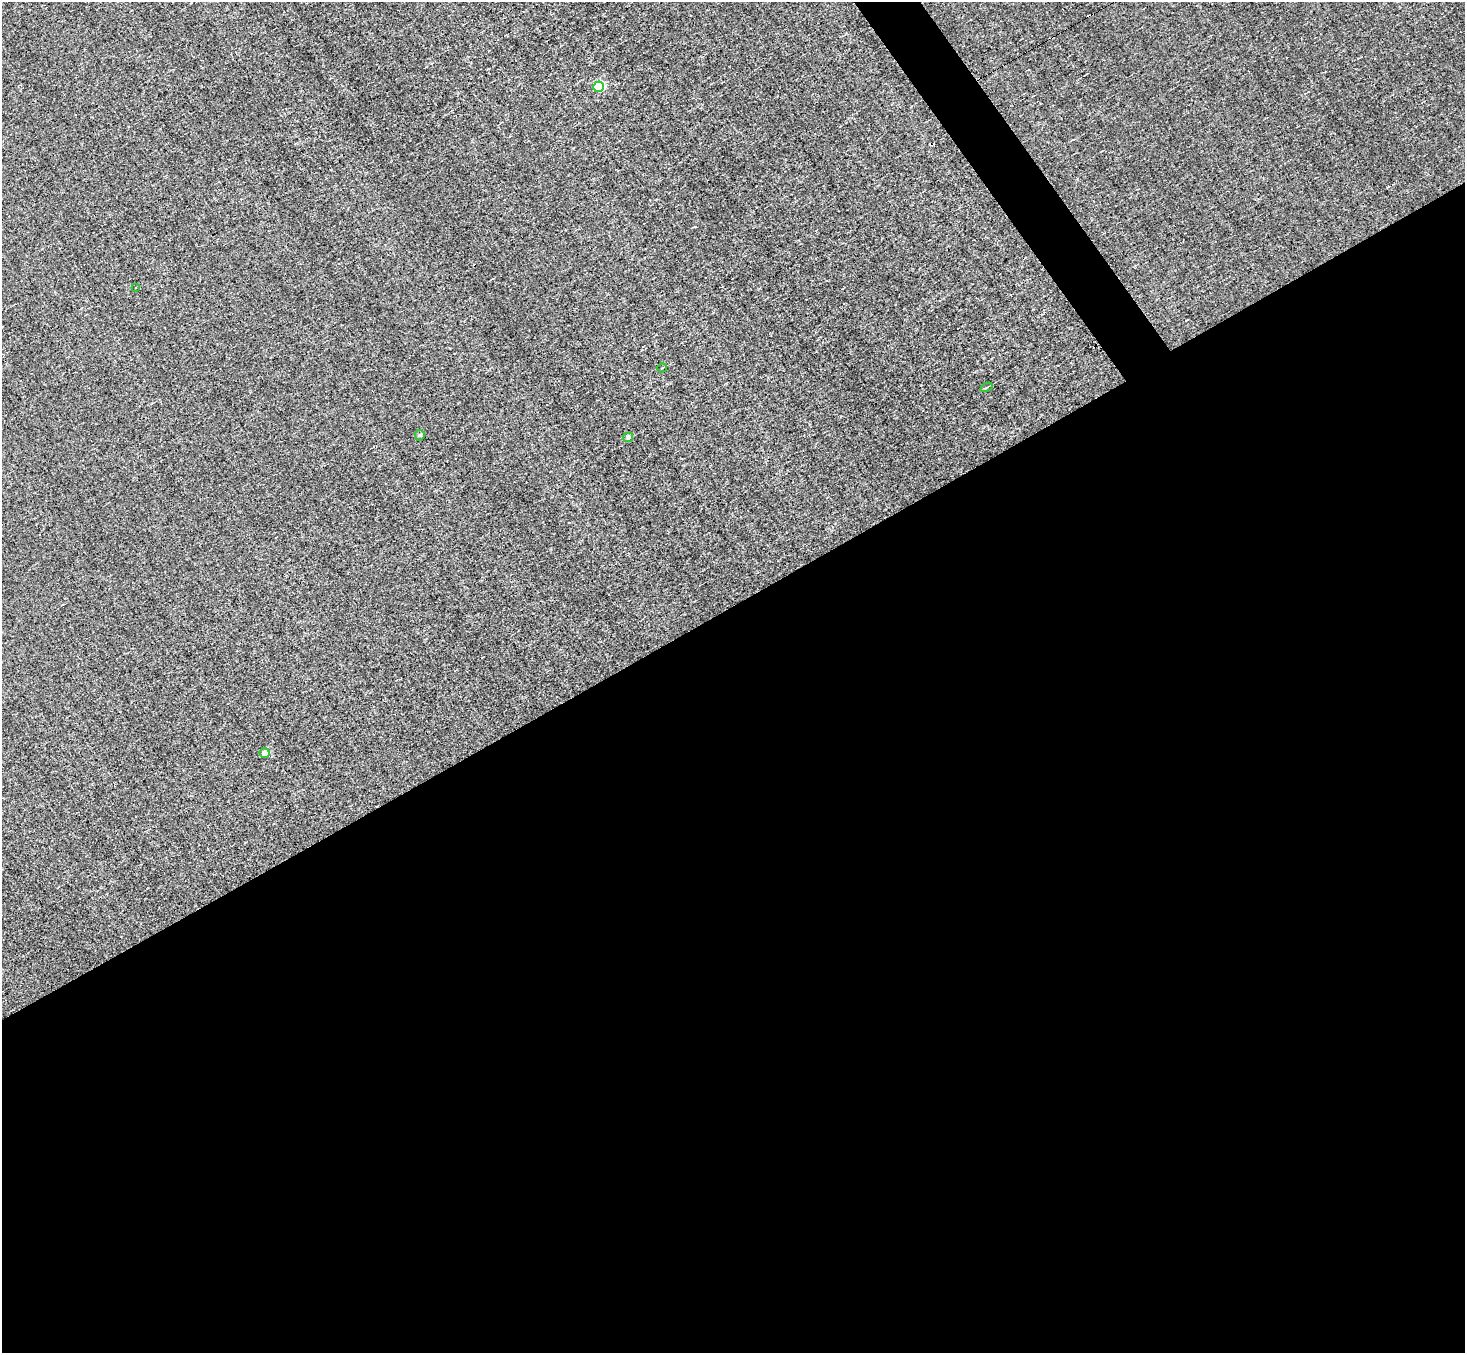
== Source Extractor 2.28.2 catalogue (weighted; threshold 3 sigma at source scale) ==
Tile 15 of 4 x 4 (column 3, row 4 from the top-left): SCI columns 2926-4388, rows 286-1636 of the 5850 x 5835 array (HDU 1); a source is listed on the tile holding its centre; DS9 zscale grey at full resolution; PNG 1467 x 1355 px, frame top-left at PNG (2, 2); each listed source drawn as its Kron ellipse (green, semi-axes under 4 px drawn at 4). Shown black and unused: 57% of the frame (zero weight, under 3 of 5 exposures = <1% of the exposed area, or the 3 px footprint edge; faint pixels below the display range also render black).
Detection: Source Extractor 2.28.2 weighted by HDU 2 'WHT'; one run over the whole footprint, this tile lists its part. Background 0.00504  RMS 0.044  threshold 0.198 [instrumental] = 3 sigma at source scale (4.5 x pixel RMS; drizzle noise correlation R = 1.50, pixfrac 1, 0.05/0.05 arcsec/px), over >= 5 px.
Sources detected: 9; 2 cosmic-ray / hot-pixel residue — neither listed nor drawn; the other 7 listed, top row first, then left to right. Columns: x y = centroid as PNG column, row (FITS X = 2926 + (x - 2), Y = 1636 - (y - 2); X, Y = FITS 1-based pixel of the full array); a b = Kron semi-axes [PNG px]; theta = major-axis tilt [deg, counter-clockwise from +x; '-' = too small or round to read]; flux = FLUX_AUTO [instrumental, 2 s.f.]
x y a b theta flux
598 87 5 5 - 320
136 288 3 3 - 6.1
662 368 5 2 - 4.1
987 387 6 2 29 4.8
420 435 5 5 - 5.9
628 437 5 4 - 16
264 753 5 4 - 41